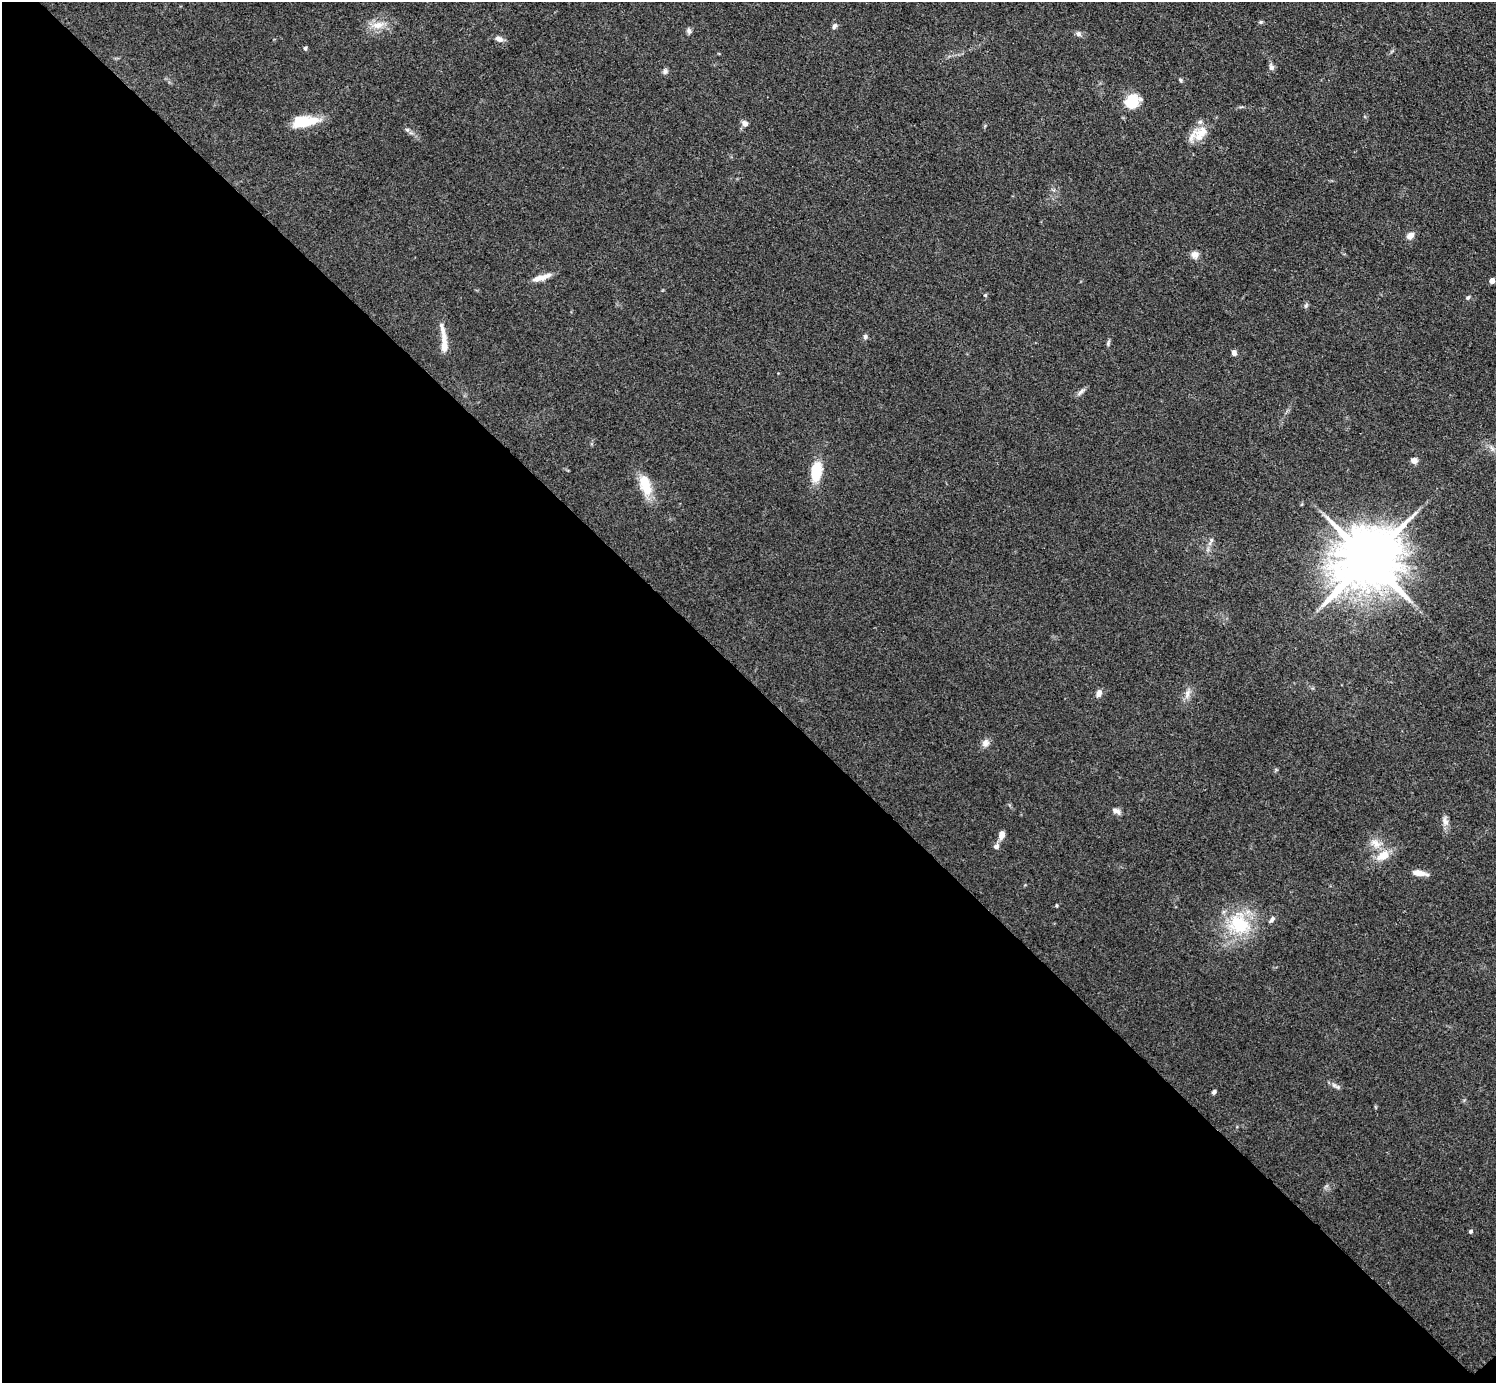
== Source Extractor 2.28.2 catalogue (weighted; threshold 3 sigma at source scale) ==
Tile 14 of 4 x 4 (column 2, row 4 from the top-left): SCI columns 1504-2997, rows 164-1544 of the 5993 x 5993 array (HDU 1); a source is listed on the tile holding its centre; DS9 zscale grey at full resolution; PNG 1498 x 1385 px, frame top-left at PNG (2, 2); no overlay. Shown black and unused: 51% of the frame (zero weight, under 3 of 4 exposures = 1% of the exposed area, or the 3 px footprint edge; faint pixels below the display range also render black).
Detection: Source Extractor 2.28.2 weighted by HDU 2 'WHT'; one run over the whole footprint, this tile lists its part. Background 0.0995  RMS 0.0065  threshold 0.0292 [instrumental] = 3 sigma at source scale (4.5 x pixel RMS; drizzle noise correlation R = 1.50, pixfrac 1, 0.05/0.05 arcsec/px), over >= 5 px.
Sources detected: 52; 3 inside a brighter listed object's ellipse — not listed separately; the other 49 listed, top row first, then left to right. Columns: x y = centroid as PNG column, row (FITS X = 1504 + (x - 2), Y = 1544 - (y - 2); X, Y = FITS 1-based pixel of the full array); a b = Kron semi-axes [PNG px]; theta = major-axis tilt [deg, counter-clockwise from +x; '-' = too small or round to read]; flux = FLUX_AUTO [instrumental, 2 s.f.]
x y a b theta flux
1261 22 6 5 - 1
378 25 19 10 7 8.1
834 26 9 6 63 1.8
689 31 8 6 -82 1.8
1078 34 8 6 -31 2
499 39 9 6 -17 3.4
305 48 4 4 - 1.7
1271 67 9 6 -78 2.4
665 71 7 7 - 1.9
1180 80 5 4 - 0.98
1132 102 16 13 29 18
305 122 31 12 8 20
745 124 8 6 -48 3.1
407 130 6 4 -1 1.1
1202 132 22 15 14 11
1410 236 11 8 35 3.8
1195 255 10 9 - 3.4
541 278 24 6 17 6.6
1492 280 4 4 - 5.5
985 295 5 5 - 0.84
1468 297 6 5 - 1.3
1306 305 8 5 63 1.2
865 337 6 6 - 1.5
1108 343 8 5 79 1.3
444 345 26 8 -87 8.2
1234 353 6 5 - 2.6
1081 392 12 5 45 2.3
1492 448 9 6 -62 2.3
1414 460 8 7 - 3
816 471 21 11 83 21
645 485 28 13 -71 16
1211 540 8 6 66 1.9
1368 559 19 15 41 6000
1099 693 9 6 71 3.7
1187 694 15 6 74 3.8
985 743 11 9 61 3.6
1116 811 11 6 -24 2.8
1445 821 13 8 -75 3.7
1002 834 8 6 74 5.8
1375 843 17 10 -32 7.1
996 846 8 7 - 2.3
1383 856 20 12 32 10
1420 873 17 6 -9 6.2
1056 905 5 3 - 0.62
1272 919 9 5 55 1.7
1239 924 34 28 -34 38
1337 1087 8 5 -21 1.6
1214 1092 6 5 - 1.5
1470 1231 4 4 - 1.3